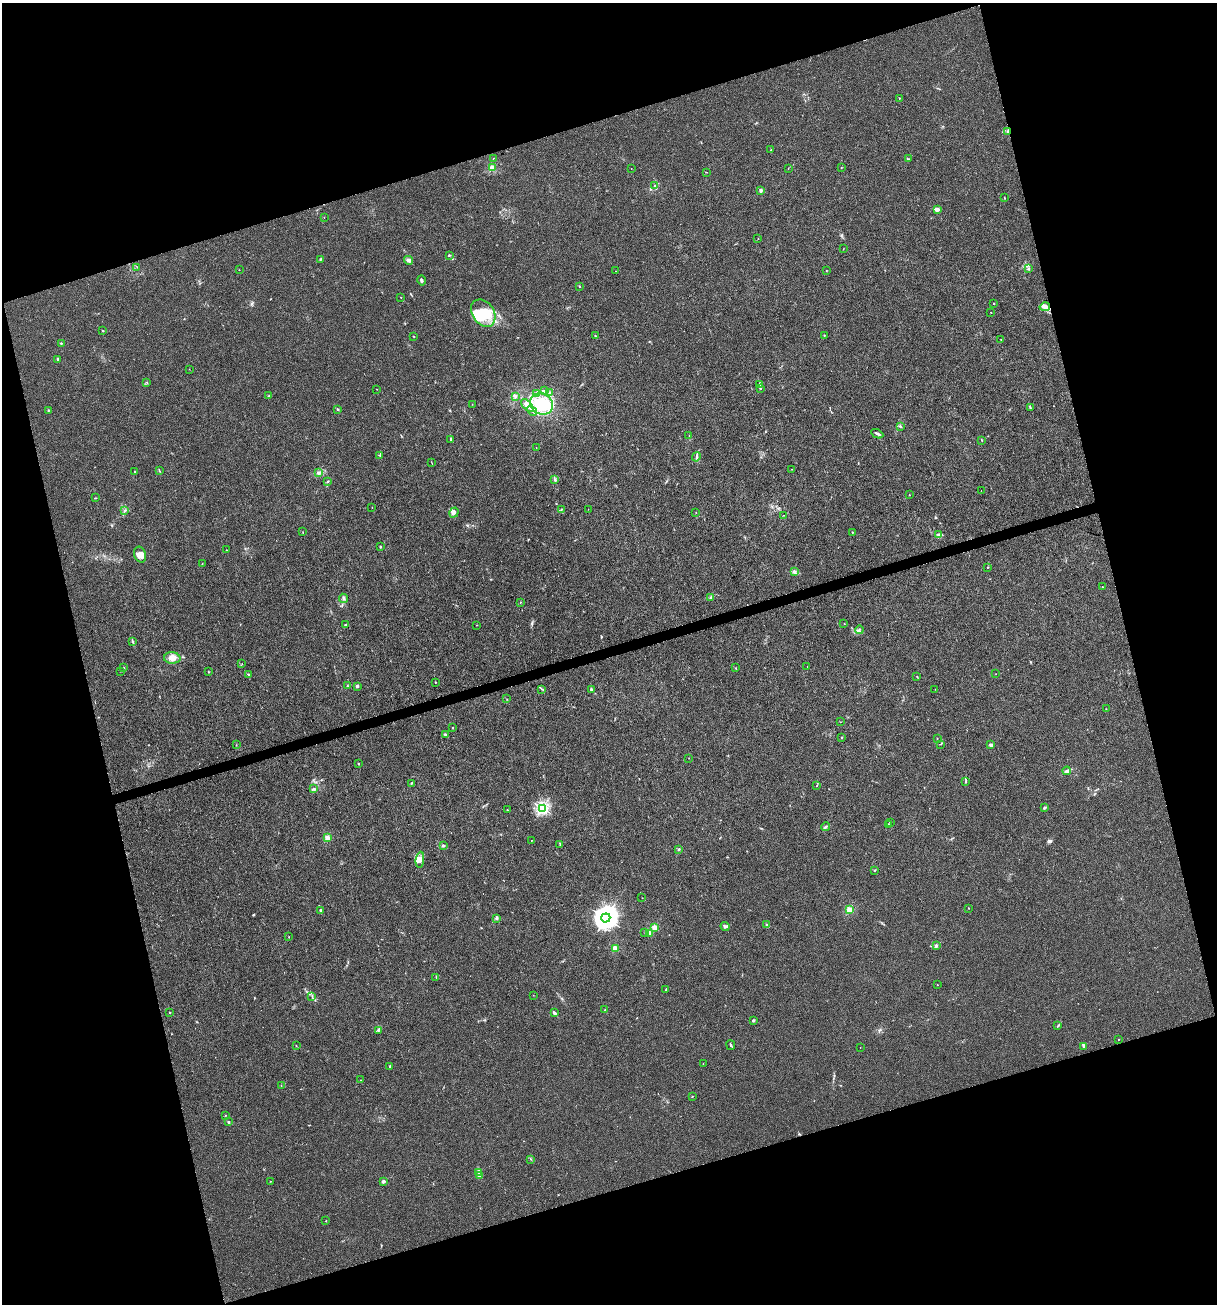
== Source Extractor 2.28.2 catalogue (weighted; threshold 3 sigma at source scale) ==
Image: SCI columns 102-4961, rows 1-5206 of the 5012 x 5207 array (HDU 1 of 3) = the unmasked area's bounding box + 8 px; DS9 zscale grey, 4 x 4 block average (1 PNG px = mean of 4 x 4 image px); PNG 1219 x 1306 px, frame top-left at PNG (2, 3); each listed source drawn as its Kron ellipse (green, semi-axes under 4 px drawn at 4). Shown black and unused: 34% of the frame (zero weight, under 3 of 4 exposures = <1% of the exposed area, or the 3 px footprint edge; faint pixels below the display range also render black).
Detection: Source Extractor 2.28.2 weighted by HDU 2 'WHT'. Background 0.00336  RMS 0.0026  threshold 0.0118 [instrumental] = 3 sigma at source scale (4.5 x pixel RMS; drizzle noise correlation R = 1.50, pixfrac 1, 0.0396/0.0396 arcsec/px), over >= 5 px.
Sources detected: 214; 1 too faint to see at this stretch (4 x 4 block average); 2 inside a brighter object's white glare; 1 cosmic-ray / hot-pixel residue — neither listed nor drawn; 4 coinciding with a brighter row at this scale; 18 inside a brighter listed object's ellipse — not listed separately; the other 188 listed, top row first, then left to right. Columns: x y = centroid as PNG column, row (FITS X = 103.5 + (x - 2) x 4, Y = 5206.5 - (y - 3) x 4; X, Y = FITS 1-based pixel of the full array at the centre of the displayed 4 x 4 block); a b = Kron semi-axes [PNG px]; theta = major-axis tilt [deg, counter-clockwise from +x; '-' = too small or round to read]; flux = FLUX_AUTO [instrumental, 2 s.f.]
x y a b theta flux
899 98 2 2 - 0.79
1007 132 4 2 - 1.1
771 150 3 2 - 0.43
493 158 2 2 - 0.49
909 159 2 2 - 0.83
841 167 2 2 - 0.62
492 168 2 2 - 69
631 168 2 2 - 0.47
788 169 2 2 - 0.38
706 172 2 2 - 0.65
655 185 2 2 - 1.1
761 191 3 2 - 3.2
1004 198 2 2 - 1
937 209 3 2 - 6.5
324 218 2 2 - 0.31
758 238 2 2 - 0.93
843 249 2 2 - 0.38
449 255 2 2 - 2.1
320 260 2 2 - 1.5
409 260 4 4 - 3.6
137 267 2 2 - 0.32
1028 268 2 2 - 1
239 270 2 2 - 0.38
616 271 2 2 - 0.3
826 271 2 2 - 0.41
421 280 5 2 - 2.5
579 286 2 2 - 1.7
400 297 2 2 - 0.4
993 303 2 2 - 0.81
1045 307 5 4 - 5.8
991 312 2 2 - 0.56
483 313 15 11 -56 43
103 331 2 2 - 2.5
414 336 2 2 - 0.93
595 336 3 2 - 1
824 336 2 2 - 0.76
1001 340 2 2 - 0.38
61 343 2 2 - 1.3
58 359 2 2 - 7.9
189 369 2 2 - 0.3
147 382 2 2 - 0.48
760 384 3 3 - 2.2
760 388 2 2 - 0.89
377 389 2 2 - 0.37
545 391 3 2 - 1.4
537 393 3 2 - 1.3
550 393 3 2 - 1.8
269 395 2 2 - 0.91
515 397 3 2 - 1.7
472 404 2 2 - 0.39
542 404 12 10 -31 49
527 405 7 4 -47 8.3
1030 408 3 2 - 1.4
337 409 2 2 - 3.9
48 410 2 2 - 1
532 411 5 2 - 2.2
900 426 2 2 - 1.5
877 434 6 2 -26 3.1
689 436 2 2 - 0.9
451 440 3 2 - 1.8
982 441 2 2 - 0.58
536 447 2 2 - 0.35
380 455 2 2 - 0.53
696 457 4 2 - 2.5
432 463 2 2 - 0.44
792 469 2 2 - 0.52
135 471 2 2 - 0.7
159 471 3 2 - 1
318 473 3 2 - 2
555 479 3 2 - 1.7
328 481 2 2 - 1.4
981 490 2 2 - 0.39
909 495 2 2 - 0.41
95 498 3 2 - 0.91
372 507 2 2 - 0.42
562 509 2 2 - 0.48
588 509 2 2 - 0.38
125 510 4 2 - 1.3
696 512 2 2 - 0.38
454 513 5 3 - 4.7
784 515 2 2 - 0.41
303 532 2 2 - 0.58
852 532 2 2 - 2.1
939 535 3 3 - 2.8
380 547 2 2 - 2.2
226 550 2 2 - 0.38
140 555 8 6 -70 9.6
202 564 2 2 - 0.42
987 567 2 2 - 0.87
794 572 3 2 - 2
1102 587 2 2 - 0.76
343 598 4 3 - 3
711 598 4 2 - 2.1
520 603 2 2 - 0.44
844 623 2 2 - 0.61
345 625 3 2 - 0.88
477 625 2 2 - 0.43
859 630 4 2 - 1.9
133 642 3 2 - 1.7
172 658 8 5 -3 14
242 664 2 2 - 0.46
807 666 2 2 - 0.29
124 668 2 2 - 0.64
736 668 2 2 - 0.86
120 671 2 2 - 0.37
208 672 2 2 - 0.86
248 674 3 2 - 1.3
996 674 2 2 - 0.38
917 677 2 2 - 0.85
435 682 2 2 - 0.72
347 686 2 2 - 0.6
357 686 2 2 - 9.7
542 689 2 2 - 0.5
935 689 2 2 - 0.37
591 690 2 2 - 12
507 699 2 2 - 0.46
1106 709 2 2 - 0.44
840 722 2 2 - 0.37
453 728 2 2 - 0.41
445 734 3 2 - 1.6
841 737 2 2 - 1.2
937 738 2 2 - 0.62
941 744 2 2 - 0.7
236 745 2 2 - 0.45
991 745 2 2 - 16
689 758 2 2 - 0.43
358 763 2 2 - 1
1067 771 4 3 - 3.7
966 781 3 2 - 1.5
411 783 2 2 - 0.72
816 786 2 2 - 0.49
314 789 3 2 - 2
542 808 2 2 - 260
1044 808 2 2 - 1.1
507 810 2 2 - 0.45
890 822 2 2 - 0.89
888 824 2 2 - 0.6
825 827 4 2 - 2.1
327 837 3 3 - 4.8
531 840 2 2 - 0.43
560 844 3 2 - 1
443 845 3 2 - 1.7
679 849 3 2 - 1.2
420 860 8 4 82 7.1
874 870 2 2 - 0.86
642 898 2 2 - 0.4
968 908 2 2 - 0.72
849 910 2 2 - 77
321 911 3 2 - 3.2
497 918 3 2 - 1.7
606 918 5 4 - 1700
766 924 2 2 - 1.7
725 926 4 3 - 2.9
655 927 2 2 - 46
645 933 2 2 - 0.84
649 933 4 3 - 3.3
289 937 2 2 - 0.48
936 946 3 3 - 2.9
615 948 2 2 - 56
436 977 2 2 - 0.66
937 985 2 2 - 0.42
666 989 3 2 - 0.73
533 995 2 2 - 0.33
312 996 2 2 - 0.62
605 1010 2 2 - 2.1
170 1012 2 2 - 1.5
554 1013 4 3 - 2.6
753 1020 3 2 - 1.7
1058 1026 3 2 - 1.4
378 1030 4 3 - 2.1
1118 1039 2 2 - 0.96
731 1045 5 2 - 1.9
296 1046 2 2 - 0.43
1084 1046 3 2 - 4
860 1047 2 2 - 0.66
703 1064 2 2 - 0.37
390 1067 4 2 - 1.4
361 1080 2 2 - 0.4
281 1085 2 2 - 0.37
693 1096 2 2 - 0.47
226 1115 2 2 - 1
228 1122 2 2 - 5
530 1159 3 2 - 0.8
479 1172 3 2 - 1.5
479 1176 2 2 - 1.4
270 1181 2 2 - 0.51
383 1181 2 2 - 17
326 1221 2 2 - 0.68
Overlapping masked pixels (flux is a lower limit): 1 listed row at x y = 1007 132
Diffuse or blended objects may show on this block-average render without a row.